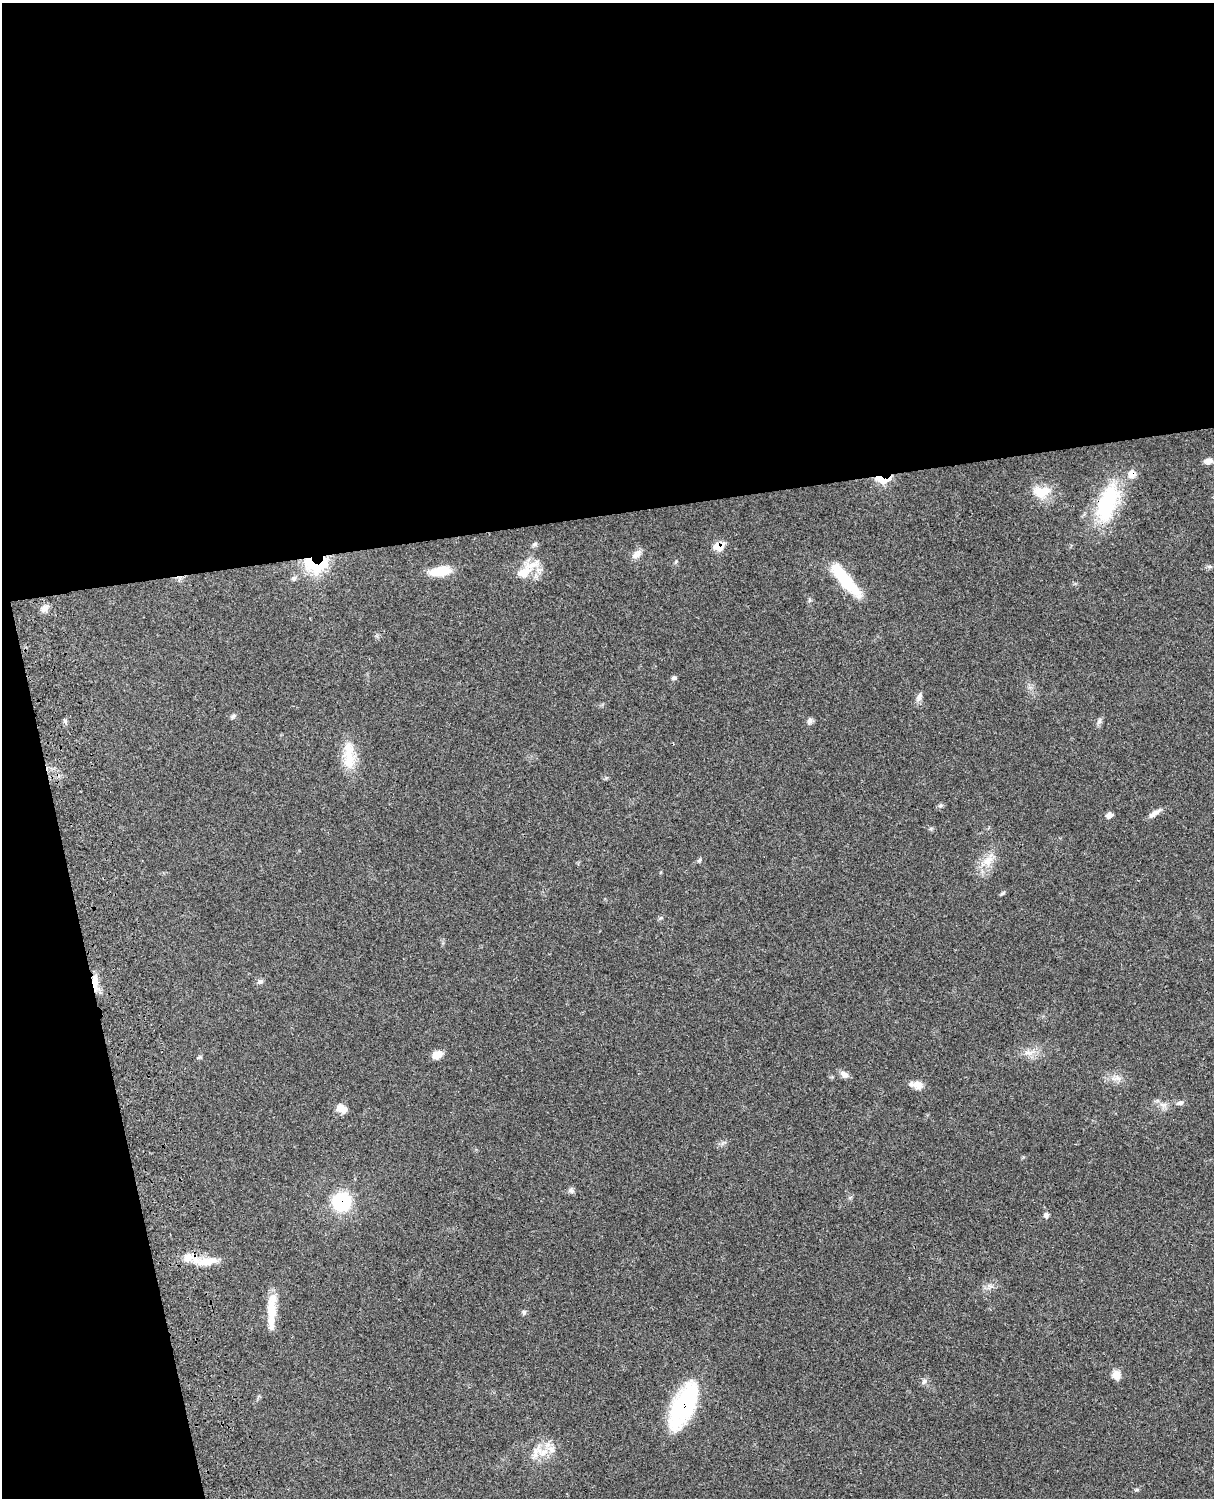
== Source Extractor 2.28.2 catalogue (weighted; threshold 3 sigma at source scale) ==
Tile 1 of 4 x 3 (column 1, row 1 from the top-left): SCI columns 123-1334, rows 3268-4763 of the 5092 x 4924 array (HDU 1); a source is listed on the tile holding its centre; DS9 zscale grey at full resolution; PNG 1216 x 1500 px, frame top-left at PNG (2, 3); no overlay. Shown black and unused: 39% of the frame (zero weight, under 3 of 4 exposures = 6% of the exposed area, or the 3 px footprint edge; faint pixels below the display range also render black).
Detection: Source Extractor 2.28.2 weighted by HDU 2 'WHT'; one run over the whole footprint, this tile lists its part. Background 0.0791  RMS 0.0058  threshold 0.026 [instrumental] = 3 sigma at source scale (4.5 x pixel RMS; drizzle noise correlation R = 1.50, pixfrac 1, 0.05/0.05 arcsec/px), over >= 5 px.
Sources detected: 51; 1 inside a brighter object's white glare — not listed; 3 inside a brighter listed object's ellipse — not listed separately; the other 47 listed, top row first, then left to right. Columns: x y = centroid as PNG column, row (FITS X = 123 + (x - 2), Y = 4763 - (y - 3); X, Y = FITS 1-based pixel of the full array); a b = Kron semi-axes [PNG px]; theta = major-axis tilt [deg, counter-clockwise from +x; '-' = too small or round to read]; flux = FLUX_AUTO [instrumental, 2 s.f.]
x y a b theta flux
1208 461 10 7 8 2.7
881 479 17 7 -17 13
1041 492 25 15 7 11
1107 503 53 23 71 43
535 544 7 6 - 1.3
718 546 8 7 - 11
637 554 16 9 39 3.4
314 565 21 11 -14 49
526 570 40 11 36 11
440 571 24 10 9 12
844 578 45 12 -49 27
293 579 7 6 - 1.3
45 608 11 8 35 2.8
674 677 6 6 - 1.1
919 697 13 7 76 2.6
233 716 6 5 - 1.1
65 721 6 5 - 1.1
810 721 9 7 67 1.8
1099 721 10 5 67 1.6
349 755 41 14 -87 15
940 806 6 4 43 1
1155 813 18 6 34 3.2
1109 815 7 6 - 2.7
931 828 6 4 18 0.8
699 860 6 4 46 0.8
988 861 17 12 53 8.1
1002 893 7 4 37 0.95
260 981 8 6 18 1.6
95 982 19 7 -83 6
1028 1052 14 8 -6 4.3
437 1055 12 9 26 4.7
199 1057 7 4 20 0.84
844 1074 12 7 -38 2.7
1118 1078 10 5 -27 2.4
916 1085 15 8 -11 4.8
1180 1103 10 6 16 1.8
342 1109 12 9 -24 5.1
571 1190 8 7 - 1.5
342 1202 20 18 73 31
1046 1215 7 6 - 1.7
206 1261 30 10 6 10
524 1312 7 5 46 1
271 1314 41 9 88 13
1116 1375 11 10 - 4.3
924 1381 9 5 62 1.5
684 1406 47 19 65 67
542 1452 23 11 -26 9.5
Overlapping masked pixels (flux is a lower limit): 7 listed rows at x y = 881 479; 1107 503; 718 546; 314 565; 95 982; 342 1202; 684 1406
Unlisted compact peaks at least as high as the median listed source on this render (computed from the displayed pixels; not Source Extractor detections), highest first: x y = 1137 1490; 676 561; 661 918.